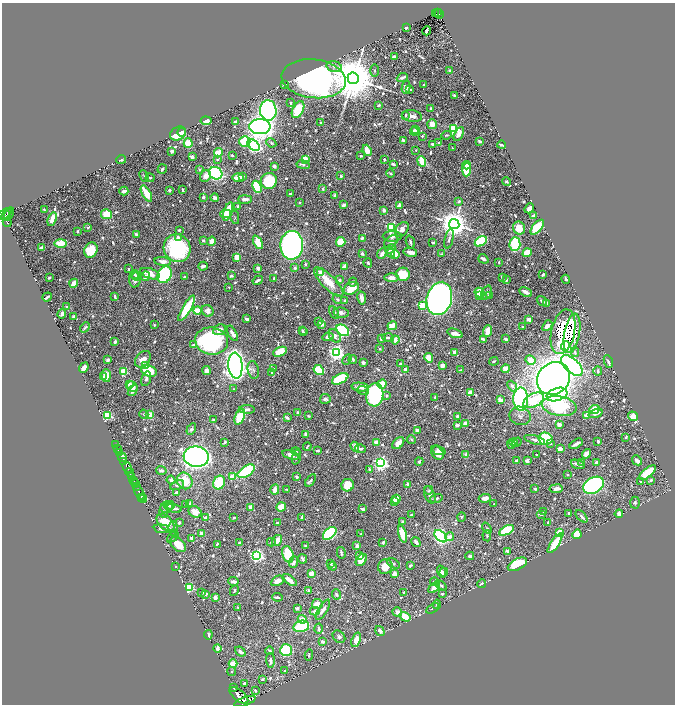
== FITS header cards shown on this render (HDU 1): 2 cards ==
NAXIS1  =                 1346
NAXIS2  =                 1404

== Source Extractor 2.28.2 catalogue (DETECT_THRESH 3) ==
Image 1346 x 1404 px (HDU 1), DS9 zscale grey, zoomed out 1/2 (1 PNG px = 2 x 2 image px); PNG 677 x 706 px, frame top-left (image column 2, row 1403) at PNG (2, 3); each listed source drawn as its Kron ellipse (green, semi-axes under 4 px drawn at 4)
Background 0.691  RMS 0.0067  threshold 0.0201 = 3 sigma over >= 5 px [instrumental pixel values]
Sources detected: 1052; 45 cannot appear on this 1/2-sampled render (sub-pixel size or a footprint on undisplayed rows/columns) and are neither listed nor drawn; of the other 1007, the 500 brightest by FLUX_AUTO listed and drawn (507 fainter detections omitted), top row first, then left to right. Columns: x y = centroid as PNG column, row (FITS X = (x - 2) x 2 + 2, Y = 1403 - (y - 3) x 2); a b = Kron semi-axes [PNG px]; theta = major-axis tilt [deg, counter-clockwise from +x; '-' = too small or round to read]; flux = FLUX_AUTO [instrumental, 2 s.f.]
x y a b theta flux
438 12 3 2 - 74
435 13 2 1 - 6.1
439 14 4 2 - 100
406 27 2 2 - 13
426 31 5 2 - 6.9
394 57 3 2 - 11
334 67 8 5 -16 4.7
374 71 6 3 -89 2.3
450 71 3 2 - 8.8
353 78 6 5 - 12000
402 78 5 3 - 4.5
314 79 32 19 -7 1200
284 84 3 2 - 2.3
424 85 2 2 - 2.3
406 87 6 4 76 5.9
410 89 4 2 - 3.9
454 95 2 2 - 11
290 103 3 2 - 2.4
379 105 3 2 - 3.3
430 108 2 2 - 2.9
268 110 10 8 -84 520
298 110 9 5 63 74
405 115 3 2 - 3.5
412 116 10 5 -8 12
206 121 5 4 - 15
236 121 4 3 - 3.9
321 123 2 2 - 5.8
432 124 5 5 - 16
260 127 11 7 0 1700
454 128 3 3 - 160
415 130 3 2 - 5
414 131 4 3 - 6.2
182 132 4 3 - 14
178 134 8 6 28 48
459 134 7 4 63 11
446 135 5 3 - 2.1
422 136 2 2 - 2.9
245 141 5 5 - 50
403 141 3 3 - 4.9
480 141 3 2 - 4
188 143 5 4 - 27
271 143 5 4 - 3.4
439 143 4 3 - 3.5
433 144 4 3 - 4.7
254 145 6 4 -40 360
502 145 4 2 - 5.8
452 148 2 2 - 2.6
367 150 6 4 -68 13
416 150 3 2 - 1.9
172 151 3 2 - 3.9
218 153 5 4 - 30
232 155 3 2 - 2.3
361 156 2 2 - 2.3
192 157 3 2 - 11
121 159 5 2 - 2.3
305 159 4 3 - 42
384 159 2 2 - 3.4
218 160 3 3 - 3
422 161 5 3 - 43
393 164 4 2 - 4.5
303 165 7 3 -9 4.3
466 165 4 3 - 7.8
274 166 3 3 - 5.2
162 169 5 3 - 3.5
200 170 4 3 - 2.3
467 170 6 4 86 51
216 173 7 6 - 240
390 173 4 3 - 2.2
144 176 6 4 -66 2.6
205 176 6 5 - 11
242 176 3 2 - 8
341 176 3 2 - 4.6
150 178 4 3 - 2.3
238 178 6 4 -3 14
269 181 8 8 - 81
507 182 5 3 - 2.2
257 187 6 4 -66 83
323 189 4 3 - 2.6
169 190 2 2 - 4
182 190 3 2 - 2.4
124 191 4 2 - 7.2
146 194 9 3 -62 41
291 194 3 2 - 3.8
335 195 3 3 - 4.2
203 197 3 2 - 4
215 198 4 4 - 4.4
245 199 7 3 0 9.3
459 201 4 3 - 2.7
300 203 2 2 - 1.9
343 205 3 2 - 8.6
400 205 4 3 - 4.2
238 206 2 2 - 7.2
529 208 5 3 - 16
44 210 3 2 - 2
384 210 3 3 - 5.4
228 211 10 4 71 50
4 214 8 2 33 570
9 214 6 1 59 99
106 214 5 5 - 37
226 214 5 4 - 22
6 216 5 2 - 430
533 216 3 2 - 3.2
235 217 7 3 -80 1.9
52 219 7 3 72 17
7 222 4 2 - 270
454 224 5 5 - 3000
88 227 3 2 - 2.8
537 227 9 4 51 55
392 228 4 3 - 290
519 228 6 6 - 21
402 229 8 5 51 10
179 230 3 2 - 2.5
77 231 3 2 - 2.8
136 234 4 2 - 3.5
392 236 9 5 0 8.8
179 237 3 3 - 6.5
362 238 3 2 - 5.9
449 239 10 3 77 3.4
203 240 2 2 - 2.9
211 241 4 3 - 14
391 241 8 5 37 7.6
481 241 7 4 28 93
258 242 7 4 -63 37
341 242 5 4 - 42
410 242 7 2 -71 4
60 243 6 4 2 36
433 243 3 2 - 1.9
515 244 7 5 87 98
292 245 14 11 89 960
41 248 4 3 - 8.5
177 248 14 13 - 170
390 249 5 4 - 6.1
91 250 8 6 65 47
410 252 7 3 -11 12
362 253 3 3 - 5.2
382 253 6 4 51 7.3
391 253 4 3 - 4.7
527 253 5 4 - 28
395 254 4 3 - 19
441 254 3 3 - 2
237 257 4 4 - 21
483 259 5 3 - 7.3
163 261 8 4 -6 9.4
499 262 3 2 - 2.2
368 263 4 3 - 3.9
305 264 3 2 - 1.9
203 266 5 3 - 3.8
344 266 4 3 - 12
258 268 3 2 - 11
295 268 2 2 - 9.2
128 269 3 2 - 2.8
321 273 4 3 - 20
134 274 5 4 - 2.4
150 274 10 5 -16 20
403 274 7 6 - 42
165 275 8 7 - 320
543 275 3 2 - 3.4
137 276 4 4 - 2.7
145 276 5 3 - 7
231 276 3 3 - 3.2
49 277 2 2 - 3.1
185 277 3 2 - 3.5
502 277 3 3 - 2.3
274 278 3 2 - 2.5
391 278 7 4 -3 10
135 279 8 6 -90 8.3
506 279 4 3 - 3.6
566 279 4 2 - 3.9
258 280 5 2 - 6
340 280 3 2 - 4.6
329 282 19 7 -45 33
353 282 5 3 - 2.4
74 283 4 3 - 21
229 287 2 2 - 2
351 288 8 6 27 34
480 292 5 4 - 37
526 292 7 2 -26 11
486 293 7 5 66 3.8
489 295 3 3 - 5.5
480 296 3 2 - 3.7
47 297 5 2 - 5.9
115 297 4 2 - 2.8
362 298 6 3 -80 9.1
439 298 17 12 74 1300
337 299 5 4 - 2.6
345 300 3 3 - 2.3
542 301 6 3 -35 4.7
546 303 3 3 - 3.2
422 306 3 3 - 77
67 307 3 2 - 4.1
187 308 15 4 60 77
197 311 4 3 - 30
208 311 6 5 - 9.7
334 313 7 4 -61 3.5
341 313 7 5 -9 6.7
62 314 4 3 - 4.1
74 317 2 2 - 19
247 319 4 2 - 4.7
529 319 4 3 - 7.6
318 322 4 3 - 3
322 324 2 2 - 20
154 325 2 2 - 3.7
392 326 5 4 - 31
547 326 6 4 50 12
85 327 6 3 47 3.3
522 327 3 2 - 3.2
219 330 6 5 - 11
302 330 3 2 - 2.2
343 330 7 5 -37 190
487 331 6 4 68 23
303 332 4 3 - 2.3
563 332 23 11 78 390
232 333 8 3 -62 9.7
455 333 8 2 -18 21
572 333 20 7 79 230
335 336 7 5 -51 7.3
328 337 5 4 - 5.2
388 338 6 3 -5 4.4
381 339 2 2 - 6.7
484 339 3 2 - 3
506 339 3 2 - 5.4
395 340 4 3 - 11
211 341 16 13 -8 190
115 342 4 3 - 3.3
193 345 2 2 - 7.7
565 346 5 4 - 70
380 349 2 2 - 5.3
280 352 7 4 22 34
454 352 4 3 - 8.8
575 352 5 3 - 2.3
337 353 4 4 - 590
429 358 5 4 - 23
143 359 9 6 47 13
347 359 5 3 - 2.3
353 359 4 3 - 3.3
108 360 3 3 - 5.4
530 360 5 4 - 17
494 361 4 3 - 2.9
608 362 6 3 -66 3.5
363 363 3 2 - 8.1
400 364 2 2 - 3
145 366 4 3 - 11
235 366 13 7 -85 1300
442 366 4 3 - 7.9
572 366 13 7 -43 470
84 368 5 3 - 9.6
274 369 2 2 - 5.3
405 369 3 3 - 7.3
506 369 4 4 - 18
253 370 9 5 -80 4.4
319 370 5 4 - 94
461 370 4 2 - 2.8
124 371 3 3 - 71
149 371 8 5 -20 57
207 371 4 4 - 7.3
598 371 4 3 - 3
272 373 2 2 - 4
106 375 6 4 -86 16
103 377 2 2 - 3.4
554 378 17 15 43 1400
146 379 8 4 73 4.4
340 379 9 4 26 100
129 384 3 3 - 11
382 384 5 4 - 30
512 386 6 4 -49 3.7
132 387 6 4 -49 11
360 387 8 4 -7 13
233 389 2 2 - 2
133 390 6 4 56 5.9
363 391 6 4 -19 3.1
470 393 3 3 - 41
375 395 11 8 85 340
387 395 3 3 - 2.8
557 395 10 6 18 240
435 397 3 2 - 2.2
325 399 5 5 - 5.1
521 399 11 7 -89 340
500 400 4 3 - 11
534 400 11 6 27 63
559 406 17 10 -9 160
247 409 8 4 -1 5.9
594 410 5 3 - 35
298 413 2 2 - 16
596 413 7 3 21 9.4
144 414 5 3 - 2.2
107 415 3 3 - 140
149 415 4 3 - 18
586 415 2 2 - 22
308 416 2 2 - 2.5
458 416 4 3 - 3.7
520 416 11 9 -19 7.8
633 416 5 4 - 20
240 417 8 4 67 50
287 417 4 2 - 5.2
213 420 3 2 - 2.2
465 424 4 4 - 14
559 424 3 3 - 7.2
457 425 3 3 - 6.7
191 429 6 3 58 3.2
417 430 4 3 - 7.2
305 434 3 2 - 7.3
626 437 4 2 - 2.1
411 439 4 3 - 2
545 439 7 6 - 82
535 440 10 3 -15 5.6
598 441 3 2 - 2.8
225 442 3 2 - 3.9
377 442 4 3 - 24
514 442 4 3 - 3.6
517 442 5 3 - 2.7
398 443 7 4 49 13
550 443 3 3 - 2.1
116 444 2 1 - 19
511 444 5 4 - 6.8
576 444 7 2 30 6.8
307 447 4 2 - 2.1
355 447 5 4 - 6
560 448 4 3 - 12
118 449 2 1 - 150
361 449 5 3 - 3.1
438 450 7 4 -21 5.3
318 451 4 2 - 4
296 452 4 3 - 3.3
120 453 3 1 - 270
437 453 7 5 -53 12
466 454 4 3 - 5.4
536 454 2 2 - 3.1
586 454 5 3 - 9.5
291 455 9 4 -17 11
122 457 5 2 - 1500
196 457 13 10 -6 1600
296 457 7 4 73 2.7
527 460 4 3 - 3.8
637 460 5 3 - 5.8
124 461 2 1 - 520
516 461 4 3 - 6.2
419 462 4 3 - 2.3
582 462 3 2 - 4.5
596 462 3 3 - 4.2
381 463 4 4 - 500
578 464 7 2 -19 7.2
127 467 6 2 -59 2600
161 470 5 3 - 4.9
370 470 4 3 - 2.6
246 471 9 5 33 120
130 473 4 2 - 600
647 473 10 4 39 41
568 475 3 2 - 2.1
131 476 3 2 - 460
232 477 3 3 - 32
296 477 3 3 - 6
171 480 4 4 - 3.7
310 480 7 3 56 3.8
651 480 4 3 - 2.6
134 481 4 2 - 380
185 481 9 7 -58 37
641 482 2 2 - 4.2
219 483 7 5 67 54
135 484 2 1 - 140
407 484 2 2 - 3.1
177 485 7 4 28 3.6
348 485 6 6 - 39
593 485 11 7 29 580
136 486 4 2 - 120
275 489 5 3 - 14
287 489 3 2 - 2.4
535 489 3 3 - 2.3
556 489 6 3 8 13
429 490 4 3 - 2
139 492 8 2 -60 1600
176 492 3 2 - 2.9
430 495 9 5 -66 4.9
141 497 2 1 - 380
436 498 6 3 13 4.3
485 498 6 3 6 12
143 499 4 2 - 820
396 499 5 3 - 32
394 502 3 3 - 8.5
190 503 3 2 - 2.2
635 503 6 5 - 3.4
494 504 2 2 - 2.2
186 505 3 2 - 2.8
169 506 5 3 - 3
167 507 6 5 - 4.7
251 507 4 3 - 10
281 507 5 4 - 37
174 508 7 4 -17 6.5
363 509 4 2 - 4.5
543 511 2 2 - 2.1
164 512 6 4 -85 3
195 512 7 5 -31 14
569 513 3 2 - 3.7
541 514 5 2 - 3.1
619 514 4 4 - 4.6
411 515 4 2 - 2.2
582 516 7 2 -46 4.5
206 517 4 3 - 5.6
302 517 3 3 - 3
462 517 5 3 - 2.3
234 518 3 3 - 2.1
179 522 3 2 - 5.3
403 522 3 3 - 2.9
548 522 3 2 - 2.4
166 523 10 6 -42 40
278 523 4 2 - 2.7
173 528 7 5 -90 4.5
487 528 6 4 -52 2.1
161 529 8 4 -7 5.4
506 530 8 4 27 98
175 533 3 3 - 2.1
202 533 3 3 - 12
330 533 8 5 43 160
560 533 4 3 - 38
361 534 2 2 - 2.2
402 534 9 4 -75 35
577 534 5 4 - 52
441 536 7 5 -42 310
487 536 6 3 -86 2.1
173 537 7 4 41 3.2
450 537 4 3 - 7.3
191 538 3 3 - 3.9
277 540 6 4 58 16
271 542 4 3 - 2.1
383 542 3 3 - 2.5
416 542 5 3 - 7.3
239 543 3 2 - 2.7
555 543 11 3 56 70
178 544 9 6 -41 28
217 544 3 2 - 2.6
305 546 2 2 - 3.3
357 546 4 3 - 3.5
507 551 2 2 - 11
341 553 6 3 -77 2.8
288 554 8 5 -72 86
257 555 4 4 - 390
360 556 2 2 - 22
470 556 4 4 - 3.3
302 559 5 3 - 5.7
361 560 7 4 52 17
294 562 6 3 67 6.5
331 563 3 2 - 2.4
393 563 7 3 -32 2.2
517 564 10 5 27 77
332 566 4 3 - 2.8
410 566 3 2 - 2
175 567 2 2 - 2.4
385 567 7 7 - 26
441 572 6 4 -72 3.9
444 572 4 3 - 4.5
311 573 3 3 - 17
395 574 4 3 - 13
290 580 8 3 -35 15
278 581 7 4 26 13
233 582 5 2 - 7.3
434 582 4 3 - 7.3
481 584 4 3 - 4.8
441 585 7 3 -36 3.2
189 588 3 3 - 100
434 588 7 4 40 15
234 590 6 3 65 2.5
309 591 3 3 - 4
202 592 3 3 - 2.4
403 592 3 2 - 2
206 594 4 3 - 6.7
337 594 5 3 - 4.4
442 594 3 2 - 2.9
277 597 5 2 - 2.4
215 598 4 3 - 6.4
317 604 5 5 - 20
437 604 5 3 - 3.7
238 607 2 2 - 2.2
297 608 3 2 - 5.9
432 608 7 2 31 2.1
323 610 11 4 59 9
315 611 5 4 - 5.6
397 612 5 4 - 9
405 617 6 4 -34 29
302 619 4 4 - 15
301 626 8 5 12 71
318 629 5 3 - 4.5
380 631 5 4 - 6
208 635 5 2 - 2.8
339 637 7 5 -46 4.9
356 640 7 4 70 15
322 642 4 3 - 4.8
217 648 4 3 - 9.3
286 650 6 6 - 160
240 651 6 3 -41 4.8
270 651 4 3 - 3
309 655 5 3 - 1.9
270 661 7 3 -88 4.9
233 664 4 3 - 45
232 671 4 4 - 2
284 671 3 2 - 2.9
262 679 4 2 - 2.3
245 683 4 3 - 4.4
233 688 2 1 - 93
255 690 4 2 - 2.3
239 696 11 5 -38 5900
245 701 11 4 20 5000
At the frame edge (FLAGS 8, measured only in part): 1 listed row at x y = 245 701
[507 fainter detections neither listed nor drawn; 45 sub-pixel or undisplayed-footprint detections neither listed nor drawn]